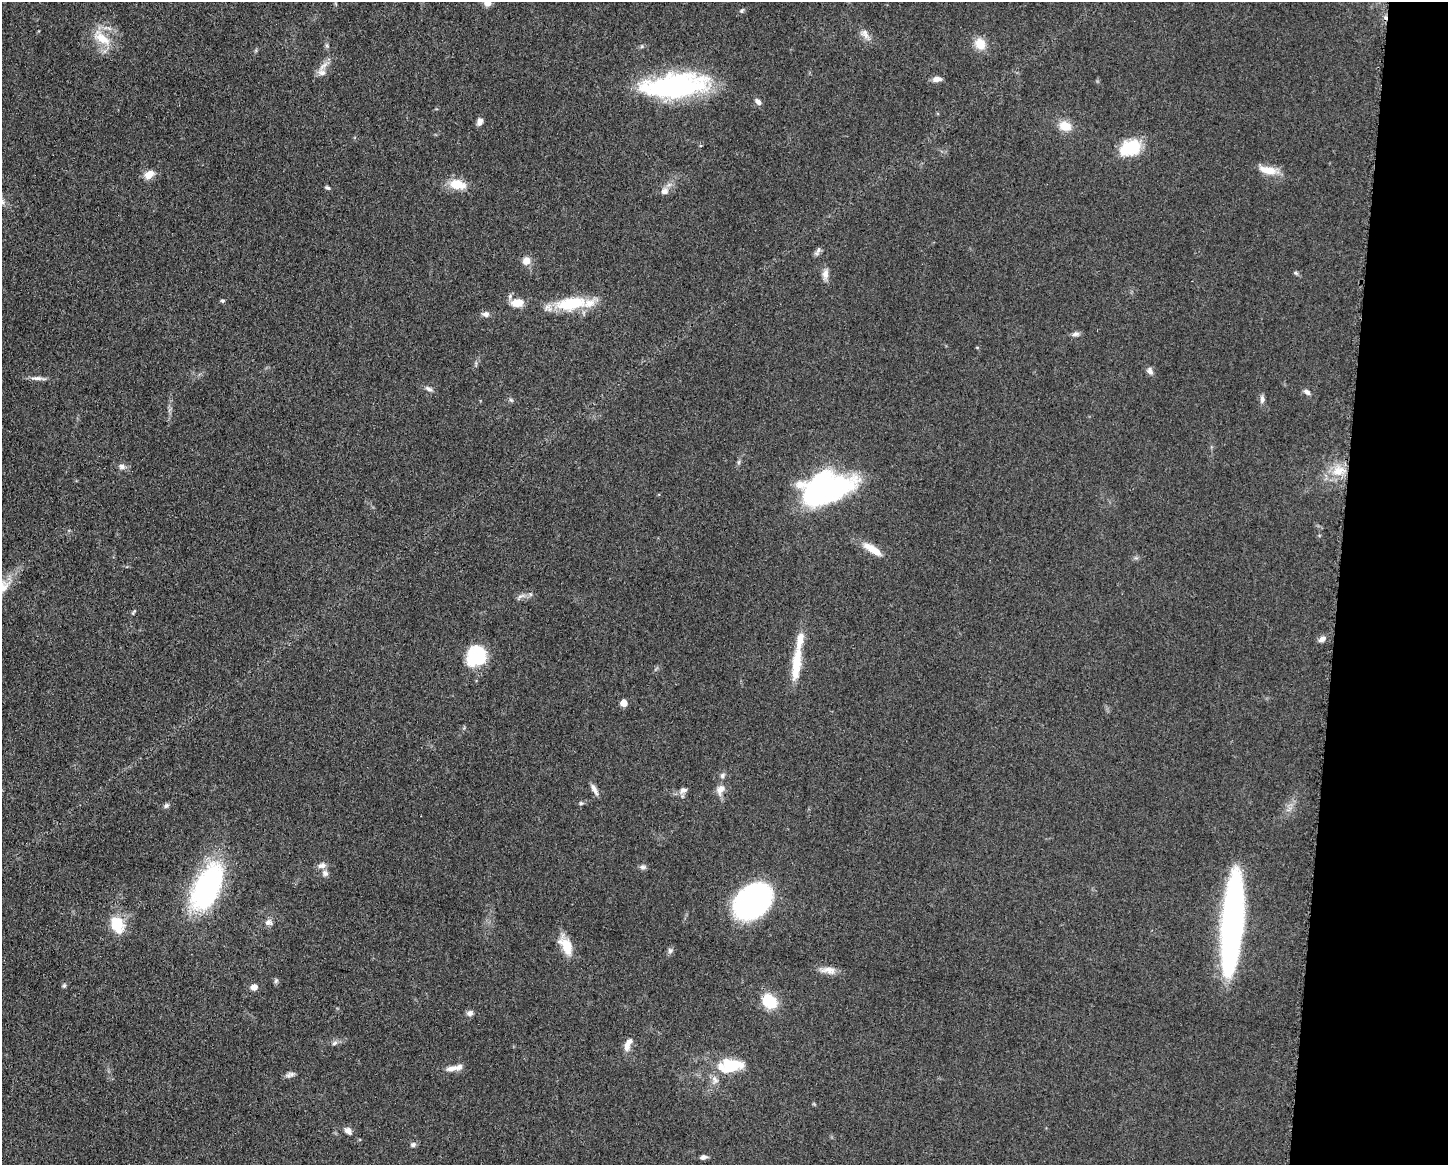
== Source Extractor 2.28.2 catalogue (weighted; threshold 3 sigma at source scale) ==
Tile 6 of 3 x 4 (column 3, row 2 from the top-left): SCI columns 3125-4570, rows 2329-3491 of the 4682 x 4654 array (HDU 1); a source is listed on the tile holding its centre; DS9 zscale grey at full resolution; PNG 1450 x 1167 px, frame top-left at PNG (2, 2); no overlay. Shown black and unused: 8% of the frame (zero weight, under 3 of 5 exposures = <1% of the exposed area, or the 3 px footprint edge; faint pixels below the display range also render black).
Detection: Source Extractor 2.28.2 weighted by HDU 2 'WHT'; one run over the whole footprint, this tile lists its part. Background 0.0607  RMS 0.0056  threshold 0.0251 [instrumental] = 3 sigma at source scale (4.5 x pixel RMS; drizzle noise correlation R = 1.50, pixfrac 1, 0.05/0.05 arcsec/px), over >= 5 px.
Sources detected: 77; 1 inside a brighter object's white glare — not listed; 6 inside a brighter listed object's ellipse — not listed separately; the other 70 listed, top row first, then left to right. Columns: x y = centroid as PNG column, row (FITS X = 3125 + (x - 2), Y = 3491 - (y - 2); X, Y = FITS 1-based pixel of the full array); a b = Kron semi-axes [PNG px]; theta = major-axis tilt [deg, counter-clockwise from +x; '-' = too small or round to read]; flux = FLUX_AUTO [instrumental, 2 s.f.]
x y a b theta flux
487 3 5 5 - 5.9
865 32 11 7 43 2.6
102 38 27 12 -36 13
980 44 12 11 - 8.5
322 73 11 8 -4 3.2
937 79 11 6 5 3
675 86 71 24 6 94
758 102 9 5 -48 2.3
480 122 8 6 73 3.1
1065 126 14 11 -20 8.1
1129 148 24 16 22 22
1268 170 23 9 -12 9.1
149 174 13 9 42 5.1
457 184 22 12 -13 10
327 188 7 4 -24 0.95
664 191 9 8 - 3.1
818 250 9 5 56 1.7
526 261 9 9 - 4.4
1296 273 6 4 -44 0.85
825 274 14 8 83 3.4
222 301 5 5 - 0.93
517 303 14 9 2 7.9
571 304 32 14 10 29
486 314 10 7 1 2.2
1075 334 11 5 9 1.8
1150 371 10 7 -57 2.1
37 378 17 5 -3 2.8
429 389 10 5 -26 1.8
1307 392 9 5 -37 2
1262 399 11 6 86 2
511 400 7 4 -44 0.88
739 462 6 4 71 0.94
122 466 9 7 -19 2.1
1338 471 17 15 35 11
830 490 57 24 23 84
872 549 25 8 -32 9.4
520 596 11 4 23 1.7
133 613 7 3 60 0.74
1322 639 10 6 33 2.5
476 656 23 21 51 26
796 664 42 10 84 18
624 703 5 5 - 7.8
594 789 16 5 -62 2.7
683 790 11 7 15 2.5
720 790 15 10 65 4.4
581 803 5 5 - 0.81
166 806 7 6 - 1.3
322 866 11 7 7 2.8
643 867 9 6 -1 1.5
325 873 9 7 -51 2
208 887 42 20 65 120
753 902 29 21 37 170
268 922 9 7 -2 2.4
1232 923 81 16 85 230
117 924 18 13 -72 16
566 946 24 12 -62 12
670 951 8 6 90 1.4
828 970 23 8 -1 4.9
64 985 6 4 62 0.93
254 987 6 6 - 4.1
769 1002 14 11 -45 20
470 1013 7 6 - 2.3
334 1043 9 5 28 1.5
627 1047 12 9 -89 3.6
731 1065 34 16 7 21
451 1068 18 7 6 3.9
292 1074 9 7 -27 1.8
348 1131 9 6 -44 3.1
413 1145 7 6 - 1.5
703 1157 7 5 16 1.9
Isophote crosses this tile's border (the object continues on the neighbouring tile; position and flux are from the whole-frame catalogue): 1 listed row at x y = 487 3